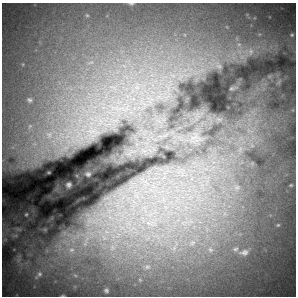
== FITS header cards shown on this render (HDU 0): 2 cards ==
NAXIS1  =                  294 /Length X axis
NAXIS2  =                  294 /Length Y axis

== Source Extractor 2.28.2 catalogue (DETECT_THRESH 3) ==
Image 294 x 294 px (HDU 0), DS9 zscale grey, 1 PNG px = 1 image px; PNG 298 x 298 px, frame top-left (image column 1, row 294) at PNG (2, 3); no overlay
Background 22700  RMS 1300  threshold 3880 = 3 sigma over >= 5 px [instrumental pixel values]
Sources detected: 5; all 5 listed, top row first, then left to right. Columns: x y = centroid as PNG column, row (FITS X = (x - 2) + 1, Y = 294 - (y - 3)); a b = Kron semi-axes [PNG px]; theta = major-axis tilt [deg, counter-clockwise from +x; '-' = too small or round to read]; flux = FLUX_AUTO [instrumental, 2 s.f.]
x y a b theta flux
69 184 5 3 - 96000
110 217 9 5 -45 490000
149 223 11 6 -21 670000
244 252 9 7 24 250000
147 267 7 6 - 290000